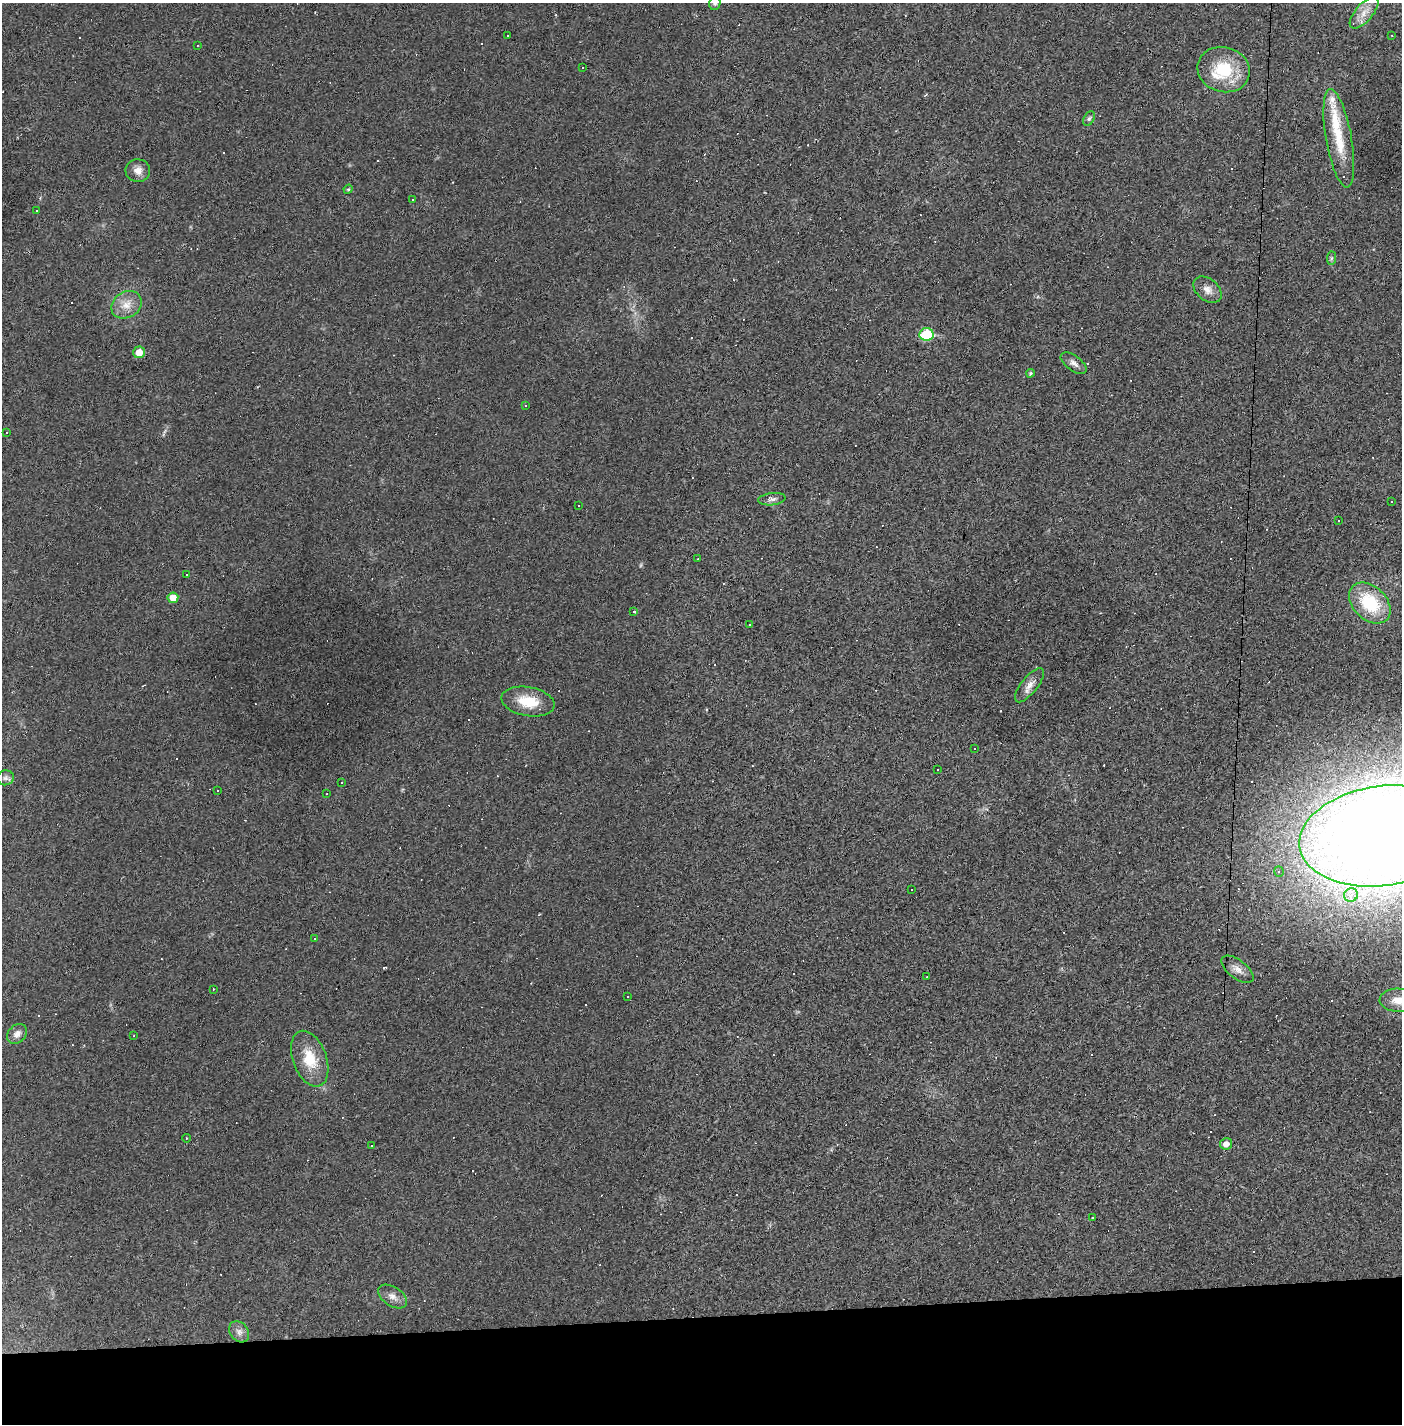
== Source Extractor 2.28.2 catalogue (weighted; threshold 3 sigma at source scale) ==
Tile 8 of 3 x 3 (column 2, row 3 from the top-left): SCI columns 1433-2832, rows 13-1434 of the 4277 x 4302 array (HDU 1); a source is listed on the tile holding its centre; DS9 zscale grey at full resolution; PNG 1404 x 1426 px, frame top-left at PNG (2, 3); each listed source drawn as its Kron ellipse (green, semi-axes under 4 px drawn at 4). Shown black and unused: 8% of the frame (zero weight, under 2 of 3 exposures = <1% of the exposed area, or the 3 px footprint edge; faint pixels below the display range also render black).
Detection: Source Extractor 2.28.2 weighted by HDU 2 'WHT'; one run over the whole footprint, this tile lists its part. Background 0.0281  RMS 0.0061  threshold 0.0273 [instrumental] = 3 sigma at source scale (4.5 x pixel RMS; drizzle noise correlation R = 1.50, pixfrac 1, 0.05/0.05 arcsec/px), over >= 5 px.
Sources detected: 126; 1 too faint to see at this stretch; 63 cosmic-ray / hot-pixel residue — neither listed nor drawn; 3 inside a brighter listed object's ellipse — not listed separately; the other 59 listed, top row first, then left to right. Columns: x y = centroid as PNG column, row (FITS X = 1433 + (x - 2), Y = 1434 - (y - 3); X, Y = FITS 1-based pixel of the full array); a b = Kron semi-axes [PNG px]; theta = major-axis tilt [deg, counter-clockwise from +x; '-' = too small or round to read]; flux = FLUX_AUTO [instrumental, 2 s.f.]
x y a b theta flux
715 3 7 5 73 1.4
1364 13 19 8 49 6.8
508 35 3 2 - 0.97
1391 35 3 2 - 0.37
197 45 3 2 - 0.45
582 67 3 2 - 0.56
1224 70 26 22 -16 27
1089 119 8 5 62 1.2
1339 138 50 12 -80 22
138 170 12 11 - 4.8
348 189 5 4 - 0.81
412 200 2 2 - 0.42
36 211 2 2 - 0.54
1331 258 7 4 89 0.99
1208 290 16 10 -40 5
126 305 16 13 32 8
926 334 7 6 - 35
139 352 6 5 - 7.1
1074 363 15 7 -36 3.2
1030 373 4 3 - 0.77
525 405 3 3 - 1.2
7 432 3 3 - 1.4
772 499 13 6 7 2.4
1392 501 3 3 - 10
578 505 2 2 - 0.54
1339 521 3 2 - 0.58
698 558 2 2 - 0.38
186 575 3 3 - 0.84
173 598 5 5 - 6.2
1370 603 24 16 -43 31
634 612 3 3 - 2.9
750 624 2 2 - 0.43
1029 685 21 8 52 5.1
528 702 27 14 -10 16
974 748 3 2 - 0.62
937 769 3 3 - 0.91
6 778 8 7 - 1.7
342 782 2 2 - 0.45
217 790 3 3 - 5.3
327 794 3 2 - 0.47
1383 836 84 50 8 1600
1279 871 5 4 - 1.1
911 890 3 2 - 0.71
1351 895 7 6 - 2.9
315 939 3 2 - 0.56
1237 969 19 9 -38 4.9
927 977 2 2 - 0.46
213 989 2 2 - 0.46
628 996 2 2 - 0.46
1398 1000 18 11 -2 8.1
17 1034 11 8 45 3.3
133 1036 3 2 - 0.46
310 1059 29 16 -70 17
186 1138 4 3 - 0.39
1226 1144 6 6 - 4
372 1145 3 3 - 1.6
1092 1217 3 2 - 0.42
392 1296 16 9 -34 4.3
239 1332 11 9 -51 3.3
Overlapping masked pixels (flux is a lower limit): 1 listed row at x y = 1383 836
Isophote crosses this tile's border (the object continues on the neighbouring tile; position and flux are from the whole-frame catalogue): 3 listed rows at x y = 715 3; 1383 836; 1398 1000
Unlisted compact peaks at least as high as the median listed source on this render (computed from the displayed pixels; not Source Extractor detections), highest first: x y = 1038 296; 164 432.